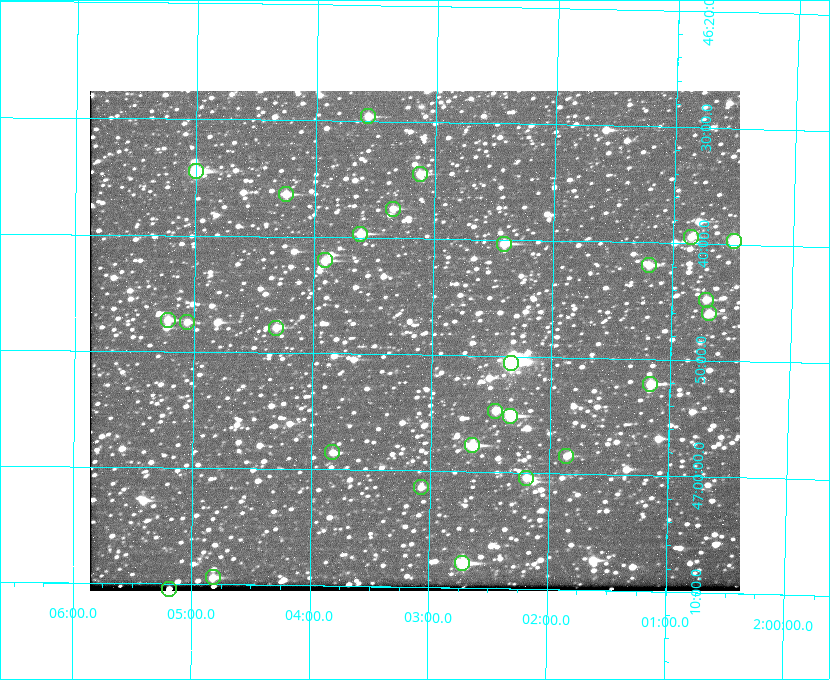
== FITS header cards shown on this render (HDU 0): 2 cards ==
NAXIS1  =                  650 / Width of table row in bytes
NAXIS2  =                  500 / Number of rows in table

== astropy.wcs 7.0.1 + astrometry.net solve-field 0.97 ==
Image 650 x 500 px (HDU 0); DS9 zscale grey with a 90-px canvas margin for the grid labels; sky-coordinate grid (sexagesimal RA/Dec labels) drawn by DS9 from the SOLVED WCS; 28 Tycho-2 reference stars matched to detected sources circled (green)
Header WCS: none
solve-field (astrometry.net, Tycho-2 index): SOLVED blind (the file carries no WCS)
Solved WCS: RA---TAN-SIP/DEC--TAN-SIP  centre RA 02:03:09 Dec +46:49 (30.79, +46.81 deg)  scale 5.16 arcsec/px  FOV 55.9' x 43.0'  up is +179 deg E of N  parity flipped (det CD > 0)
(file carries no celestial WCS; the grid is the blind solution)
Tycho-2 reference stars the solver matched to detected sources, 28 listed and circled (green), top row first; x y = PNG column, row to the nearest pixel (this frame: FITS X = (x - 90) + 1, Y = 500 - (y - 91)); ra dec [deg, ICRS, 3 dp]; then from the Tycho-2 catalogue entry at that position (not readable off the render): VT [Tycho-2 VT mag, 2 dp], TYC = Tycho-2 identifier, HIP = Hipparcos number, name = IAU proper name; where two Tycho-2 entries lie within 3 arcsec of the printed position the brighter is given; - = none
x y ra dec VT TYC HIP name
368 116 30.892 +46.493 10.70 3280-490-1 - -
196 171 31.250 +46.575 8.43 3281-919-1 - -
420 174 30.782 +46.574 10.16 3280-645-1 - -
286 194 31.061 +46.606 9.99 3281-582-1 - -
393 209 30.837 +46.625 10.69 3280-1254-1 - -
360 234 30.904 +46.661 9.60 3280-781-1 - -
691 237 30.213 +46.657 10.42 3280-803-1 - -
734 241 30.124 +46.661 9.43 3280-672-1 - -
504 244 30.604 +46.672 9.47 3280-908-1 - -
325 260 30.978 +46.700 9.85 3281-909-1 - -
649 265 30.300 +46.699 10.25 3280-1695-1 - -
706 300 30.179 +46.746 10.21 3280-486-1 - -
709 313 30.172 +46.766 10.54 3280-993-1 - -
168 320 31.305 +46.788 10.64 3281-663-1 - -
187 322 31.264 +46.791 10.76 3281-86-1 - -
276 328 31.078 +46.798 10.61 3281-114-1 - -
511 363 30.583 +46.843 7.07 3280-746-1 9508 -
650 384 30.291 +46.869 9.33 3280-1647-1 - -
495 411 30.615 +46.912 10.08 3284-203-1 - -
510 416 30.584 +46.919 9.47 3284-629-1 - -
472 445 30.663 +46.962 9.31 3284-347-1 - -
332 452 30.956 +46.975 11.27 3285-185-1 - -
566 456 30.464 +46.975 10.61 3284-511-1 - -
526 478 30.548 +47.007 10.42 3284-727-1 - -
421 487 30.769 +47.024 11.20 3284-681-1 - -
462 563 30.679 +47.131 10.02 3284-307-1 - -
213 577 31.205 +47.157 10.28 3285-879-1 - -
169 589 31.297 +47.175 10.30 3285-914-1 - -